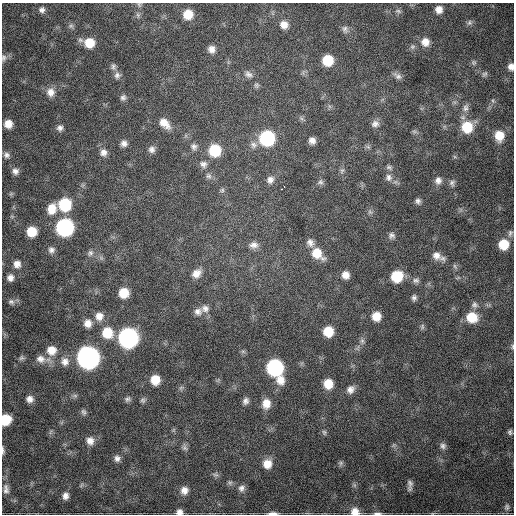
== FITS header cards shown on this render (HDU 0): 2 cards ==
NAXIS1  =                  512
NAXIS2  =                  512

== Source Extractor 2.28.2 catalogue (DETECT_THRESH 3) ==
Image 512 x 512 px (HDU 0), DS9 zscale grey, 1 PNG px = 1 image px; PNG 516 x 516 px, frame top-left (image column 1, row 512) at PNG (2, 3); no overlay
Background 1730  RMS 39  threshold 117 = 3 sigma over >= 5 px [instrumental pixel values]
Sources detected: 136; all 136 listed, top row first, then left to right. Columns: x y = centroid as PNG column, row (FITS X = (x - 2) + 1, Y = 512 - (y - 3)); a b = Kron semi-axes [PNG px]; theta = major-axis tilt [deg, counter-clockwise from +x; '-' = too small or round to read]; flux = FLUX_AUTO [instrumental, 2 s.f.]
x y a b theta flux
139 5 7 5 -46 4.5e+03
439 9 7 7 - 1.9e+04
42 10 7 7 - 9.6e+03
398 11 8 5 -14 5.7e+03
188 14 9 9 - 4.7e+04
469 23 8 7 - 7.1e+03
284 25 10 9 - 2.2e+04
71 26 8 6 -1 6.2e+03
345 29 10 7 -89 9.3e+03
425 42 10 9 - 2.3e+04
89 43 11 9 -15 5.1e+04
412 47 8 7 - 6.4e+03
211 49 9 8 - 1.6e+04
4 58 10 7 85 8.7e+03
328 60 8 8 - 7.3e+04
474 62 7 7 - 6.3e+03
113 67 10 6 86 8.0e+03
511 67 8 7 - 1.4e+04
248 74 11 7 -28 1.2e+04
485 74 8 6 48 6.5e+03
117 75 9 8 - 1.0e+04
397 76 12 6 -37 1.0e+04
256 85 7 6 - 5.6e+03
51 92 11 10 - 2.2e+04
123 97 8 8 - 8.3e+03
493 101 7 4 -89 4.7e+03
465 108 12 8 67 1.4e+04
164 123 15 9 -45 2.8e+04
8 124 8 8 - 2.6e+04
375 124 10 8 19 1.2e+04
467 127 12 11 - 7.9e+04
60 128 7 7 - 1.0e+04
414 131 7 4 -19 4.8e+03
499 136 11 10 - 4.3e+04
267 138 10 10 - 2.8e+05
312 140 6 6 - 1.4e+04
124 143 7 7 - 1.2e+04
253 145 10 9 - 1.3e+04
194 147 9 8 - 1.0e+04
368 147 7 4 -18 4.3e+03
152 149 8 8 - 1.1e+04
215 150 10 10 - 9.9e+04
103 152 9 9 - 1.4e+04
6 155 9 8 - 1.0e+04
203 164 10 8 -23 1.1e+04
389 167 8 6 -15 5.9e+03
15 171 9 8 - 1.3e+04
342 171 7 5 58 5.2e+03
209 176 8 8 - 8.4e+03
389 177 10 9 - 1.3e+04
270 180 10 8 71 1.3e+04
438 180 10 9 - 1.4e+04
320 182 8 7 - 6.7e+03
452 183 9 7 76 8.4e+03
284 186 3 2 - 1.9e+04
281 189 3 2 - 3.0e+03
222 190 7 5 46 5.2e+03
418 201 7 7 - 8.2e+03
65 204 10 10 - 1.3e+05
52 209 13 10 69 3.8e+04
370 212 6 5 - 5.3e+03
65 227 10 10 - 5.8e+05
32 232 9 9 - 5.5e+04
510 233 10 6 67 7.3e+03
391 235 9 8 - 9.5e+03
310 242 10 8 -65 1.4e+04
503 244 9 9 - 5.7e+04
254 245 11 8 1 1.5e+04
51 250 9 8 - 1.1e+04
90 253 9 7 64 8.6e+03
317 253 15 10 -45 5.1e+04
436 256 12 11 - 2.2e+04
17 264 10 9 - 1.9e+04
196 273 11 9 37 2.3e+04
345 275 8 8 - 1.9e+04
397 276 10 9 - 8.6e+04
10 278 9 9 - 1.5e+04
416 280 9 7 -1 9.1e+03
124 293 8 8 - 5.0e+04
414 297 7 6 - 7.5e+03
11 302 9 8 - 1.0e+04
474 305 9 8 - 9.3e+03
205 309 10 9 - 1.5e+04
198 311 11 10 - 1.4e+04
99 316 11 10 - 2.2e+04
376 316 9 9 - 3.6e+04
472 317 11 10 - 5.6e+04
88 323 10 9 - 2.1e+04
422 327 9 5 85 5.1e+03
328 331 9 8 - 5.8e+04
107 333 11 11 - 6.5e+04
128 338 11 10 - 9.1e+05
362 341 8 6 -89 7.6e+03
512 347 7 3 -90 3.2e+03
51 350 12 12 - 3.5e+04
21 358 8 6 43 6.3e+03
88 358 11 11 - 1.6e+06
41 359 13 11 -14 2.2e+04
65 362 11 11 - 2.0e+04
275 367 10 10 - 4.4e+05
155 380 9 8 - 4.3e+04
280 380 12 10 -86 3.0e+04
328 384 9 8 - 4.3e+04
181 387 7 4 20 4.5e+03
350 389 10 8 50 1.5e+04
75 396 7 4 0 5.2e+03
30 399 8 8 - 1.4e+04
127 399 8 7 - 7.4e+03
143 400 7 6 - 6.1e+03
246 401 9 7 69 1.0e+04
266 403 12 10 84 2.9e+04
83 412 8 6 -70 6.8e+03
6 420 9 8 - 6.1e+04
324 432 7 5 -74 4.7e+03
510 432 7 6 - 6.3e+03
90 441 11 9 -70 1.9e+04
443 446 8 8 - 8.6e+03
185 448 9 7 -52 7.9e+03
3 450 10 3 -86 6.0e+03
117 458 9 7 -81 1.1e+04
340 463 8 6 66 5.6e+03
267 464 11 10 - 3.1e+04
215 475 9 4 -9 5.6e+03
230 483 6 6 - 5.6e+03
354 485 7 4 -71 4.7e+03
410 485 12 5 89 1.1e+04
242 488 9 9 - 1.2e+04
6 489 14 8 -84 1.5e+04
184 490 10 9 - 1.8e+04
65 496 8 7 - 1.3e+04
507 507 8 6 83 5.7e+03
179 512 7 6 - 1.3e+04
355 512 10 8 -17 2.3e+04
273 513 12 3 0 1.2e+04
377 513 11 4 -1 8.0e+03
433 513 6 4 17 2.9e+03
At the frame edge (FLAGS 8, measured only in part): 10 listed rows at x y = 4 58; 511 67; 512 347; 6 420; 3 450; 179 512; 355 512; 273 513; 377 513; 433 513